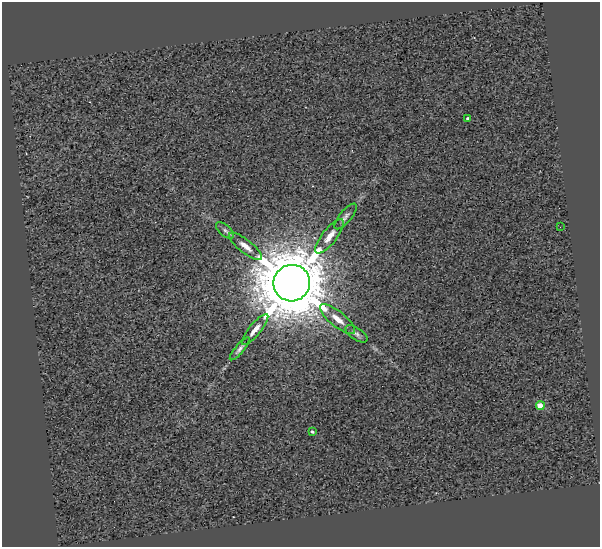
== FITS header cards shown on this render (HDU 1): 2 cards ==
NAXIS1  =                  598
NAXIS2  =                  545

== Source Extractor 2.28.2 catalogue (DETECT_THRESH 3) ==
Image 598 x 545 px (HDU 1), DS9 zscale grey, 1 PNG px = 1 image px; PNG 602 x 549 px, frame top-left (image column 1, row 545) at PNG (2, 2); each listed source drawn as its Kron ellipse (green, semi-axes under 4 px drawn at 4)
Background 0.431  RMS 2.6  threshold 7.8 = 3 sigma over >= 5 px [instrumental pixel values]
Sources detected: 13; all 13 listed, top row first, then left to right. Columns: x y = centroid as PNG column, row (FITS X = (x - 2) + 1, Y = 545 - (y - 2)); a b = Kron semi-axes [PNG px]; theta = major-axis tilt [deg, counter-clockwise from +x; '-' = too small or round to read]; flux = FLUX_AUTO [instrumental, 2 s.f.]
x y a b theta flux
468 119 4 3 - 5.7e+02
346 216 16 6 50 7.5e+02
560 227 3 2 - 1.5e+02
225 230 11 5 -40 6.4e+02
330 236 21 7 52 1.9e+03
245 246 20 6 -38 1.6e+03
292 283 18 18 - 2.0e+06
338 319 22 7 -39 2.0e+03
255 329 19 5 50 1.4e+03
356 334 13 6 -33 6.4e+02
240 349 14 4 50 6.1e+02
540 406 4 4 - 4.4e+03
312 432 4 3 - 3.3e+02